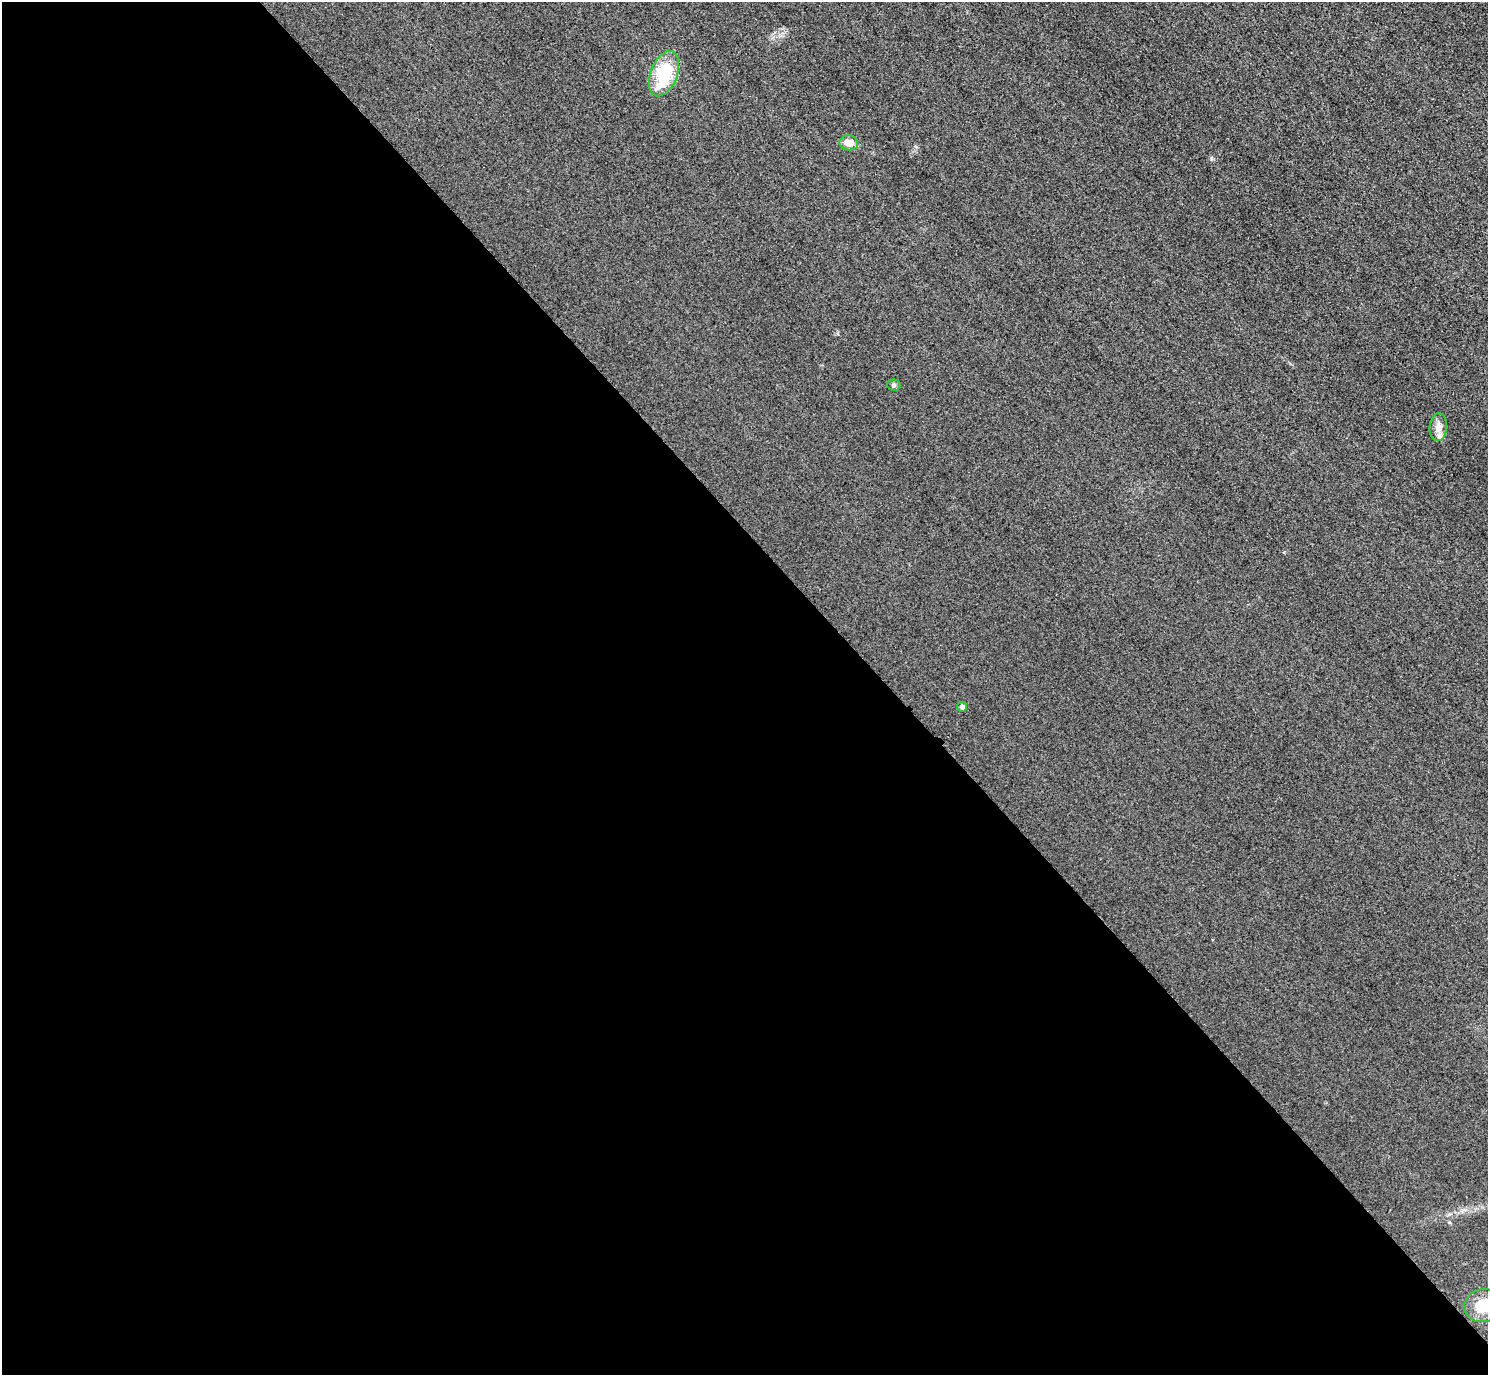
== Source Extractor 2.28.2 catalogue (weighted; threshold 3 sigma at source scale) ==
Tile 9 of 4 x 4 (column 1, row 3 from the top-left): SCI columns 32-1517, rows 1557-2929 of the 6005 x 6003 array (HDU 1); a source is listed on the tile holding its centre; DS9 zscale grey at full resolution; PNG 1490 x 1377 px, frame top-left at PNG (2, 2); each listed source drawn as its Kron ellipse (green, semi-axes under 4 px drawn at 4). Shown black and unused: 60% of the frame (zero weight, under 3 of 4 exposures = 3% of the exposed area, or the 3 px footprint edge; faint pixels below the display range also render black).
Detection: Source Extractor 2.28.2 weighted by HDU 2 'WHT'; one run over the whole footprint, this tile lists its part. Background 0.052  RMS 0.016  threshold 0.0723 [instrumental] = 3 sigma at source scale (4.5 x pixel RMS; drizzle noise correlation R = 1.50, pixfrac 1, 0.05/0.05 arcsec/px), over >= 5 px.
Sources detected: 7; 1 inside a brighter listed object's ellipse — not listed separately; the other 6 listed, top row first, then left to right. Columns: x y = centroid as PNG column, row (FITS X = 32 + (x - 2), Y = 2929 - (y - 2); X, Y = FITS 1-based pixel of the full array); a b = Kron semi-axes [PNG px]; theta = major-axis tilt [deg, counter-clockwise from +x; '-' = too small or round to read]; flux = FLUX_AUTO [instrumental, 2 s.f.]
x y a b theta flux
664 74 23 13 68 88
849 143 9 7 -8 17
894 385 6 5 - 3
1438 427 14 8 85 12
962 707 5 5 - 5.3
1483 1306 19 16 10 39
Isophote crosses this tile's border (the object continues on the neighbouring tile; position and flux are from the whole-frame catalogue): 1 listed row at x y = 1483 1306